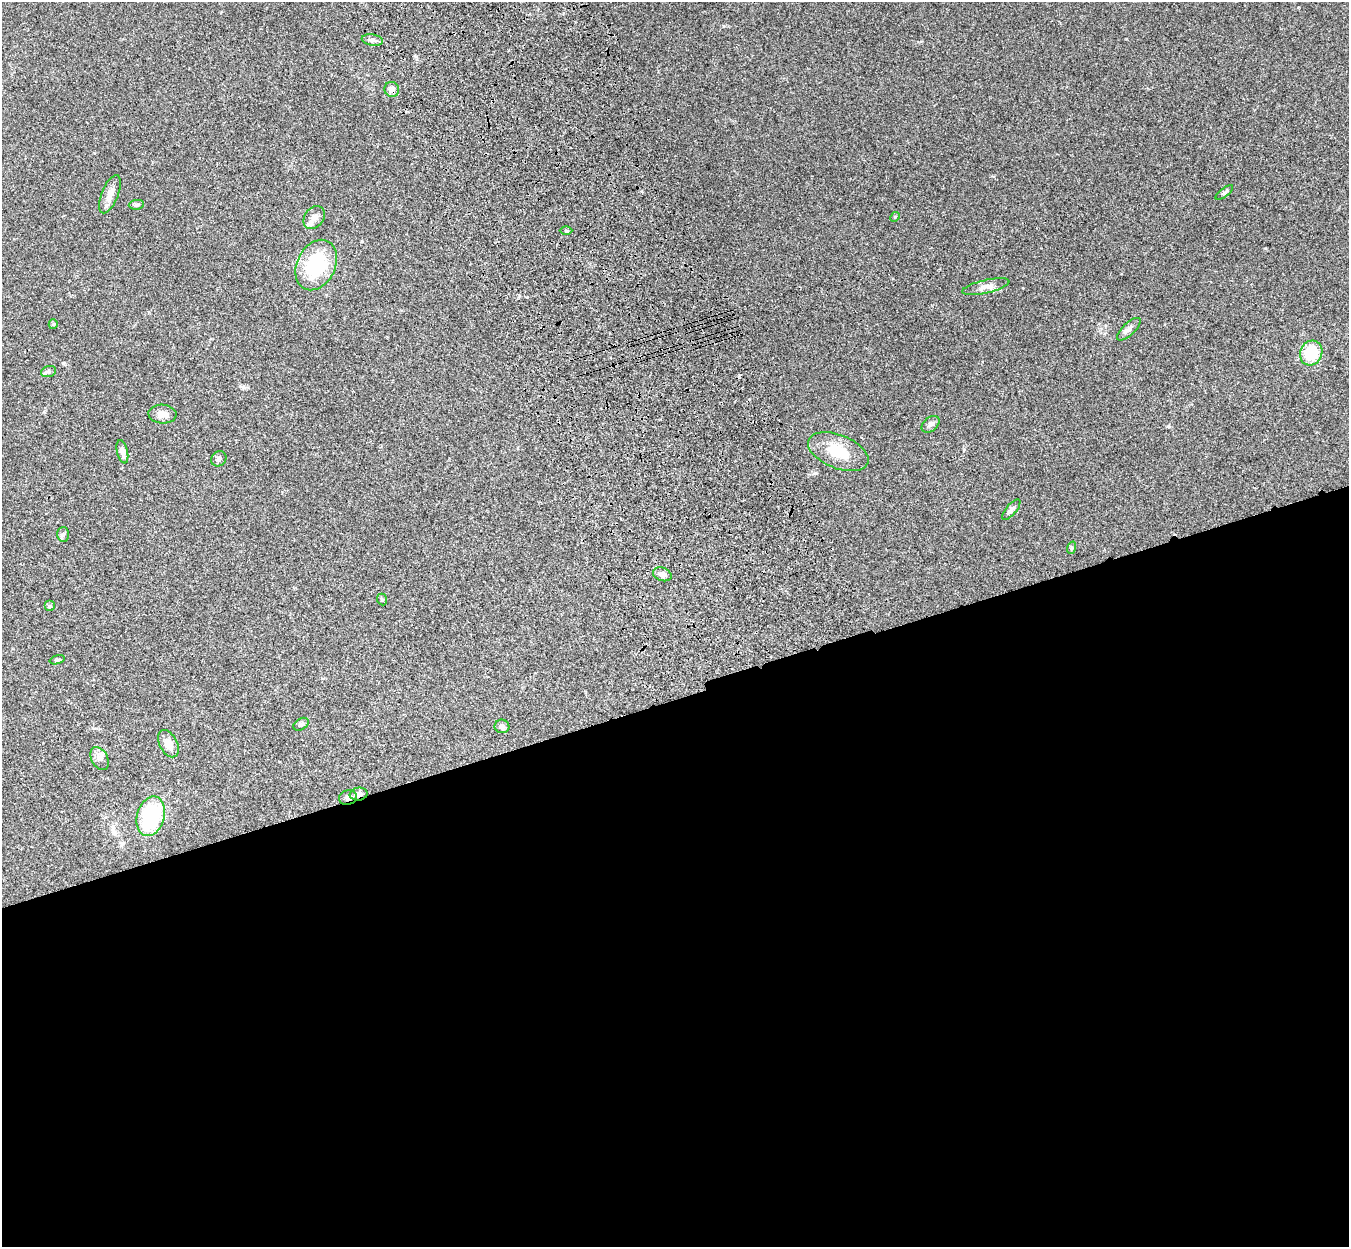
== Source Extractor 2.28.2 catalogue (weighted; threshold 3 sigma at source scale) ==
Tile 15 of 4 x 4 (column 3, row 4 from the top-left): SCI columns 2812-4158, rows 326-1570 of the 5621 x 5509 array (HDU 1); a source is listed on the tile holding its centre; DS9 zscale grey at full resolution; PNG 1351 x 1249 px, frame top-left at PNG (2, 2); each listed source drawn as its Kron ellipse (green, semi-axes under 4 px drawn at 4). Shown black and unused: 44% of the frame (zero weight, under 3 of 4 exposures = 6% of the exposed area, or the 3 px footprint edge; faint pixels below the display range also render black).
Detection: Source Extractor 2.28.2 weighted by HDU 2 'WHT'; one run over the whole footprint, this tile lists its part. Background 0.0467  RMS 0.0051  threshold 0.0232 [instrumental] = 3 sigma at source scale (4.5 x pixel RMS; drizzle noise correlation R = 1.50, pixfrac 1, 0.05/0.05 arcsec/px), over >= 5 px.
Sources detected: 33; all 33 listed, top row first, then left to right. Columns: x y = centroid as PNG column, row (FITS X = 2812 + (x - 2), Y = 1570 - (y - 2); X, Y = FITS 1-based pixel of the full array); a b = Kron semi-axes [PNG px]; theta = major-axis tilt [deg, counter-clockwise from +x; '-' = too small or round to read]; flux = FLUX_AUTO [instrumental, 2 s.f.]
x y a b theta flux
372 40 11 5 -9 1.7
392 89 7 7 - 2.5
1224 193 10 4 36 1.2
110 194 20 8 68 4.3
136 205 8 5 5 0.88
314 217 12 9 55 3.3
895 217 5 4 - 0.52
566 231 6 4 -1 0.73
316 265 26 19 64 30
986 287 24 6 13 3.6
53 324 5 4 - 0.65
1129 329 15 6 43 2.2
1311 353 12 11 - 16
49 371 8 5 18 1.1
162 414 14 9 -3 3.7
930 424 10 7 39 1.7
122 452 12 5 -76 2.3
838 452 32 16 -22 15
219 459 8 7 - 1.4
1011 510 12 5 49 1.4
63 534 7 6 - 1.1
1071 548 6 4 71 0.63
662 574 9 6 -19 2.3
382 599 6 4 -69 0.78
50 606 5 5 - 0.73
57 660 8 4 15 0.82
301 724 8 5 32 1.2
502 726 7 6 - 1.9
168 744 15 8 -62 4.5
100 758 12 8 -61 2.7
359 794 9 6 10 2.6
348 797 9 7 13 1.6
151 816 20 13 75 42
Overlapping masked pixels (flux is a lower limit): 3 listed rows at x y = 392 89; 359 794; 348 797
Unlisted compact peaks at least as high as the median listed source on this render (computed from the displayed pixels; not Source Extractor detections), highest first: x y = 1265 248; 1168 426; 723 26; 243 387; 964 449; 416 56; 1126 39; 362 241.